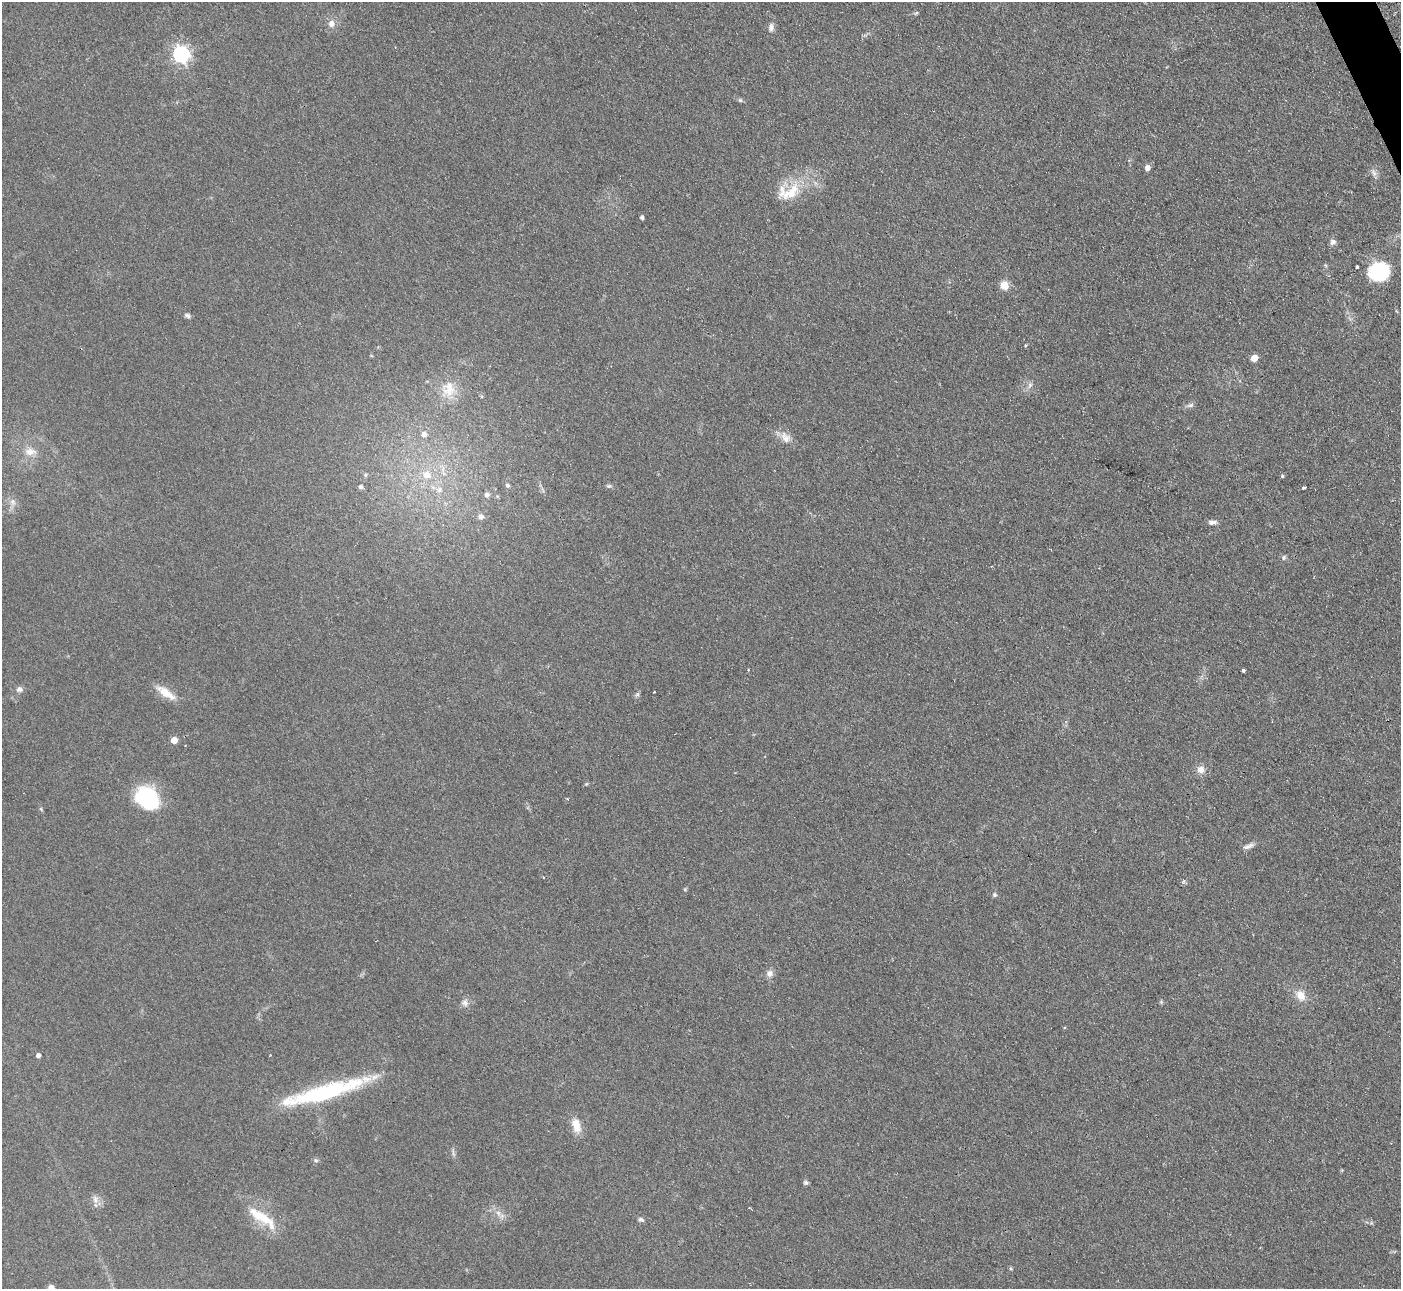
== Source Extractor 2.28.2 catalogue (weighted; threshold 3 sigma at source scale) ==
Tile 10 of 4 x 4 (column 2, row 3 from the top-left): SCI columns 1400-2798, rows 1574-2860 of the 5647 x 5607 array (HDU 1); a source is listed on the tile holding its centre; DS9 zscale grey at full resolution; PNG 1403 x 1291 px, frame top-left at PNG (2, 2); no overlay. Shown black and unused: <1% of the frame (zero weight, under 2 of 3 exposures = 3% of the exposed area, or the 3 px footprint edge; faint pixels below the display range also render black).
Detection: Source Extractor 2.28.2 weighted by HDU 2 'WHT'; one run over the whole footprint, this tile lists its part. Background 0.0882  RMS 0.0083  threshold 0.0373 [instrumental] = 3 sigma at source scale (4.5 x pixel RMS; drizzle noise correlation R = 1.50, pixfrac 1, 0.05/0.05 arcsec/px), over >= 5 px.
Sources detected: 68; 2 inside a brighter object's white glare — not listed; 2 inside a brighter listed object's ellipse — not listed separately; the other 64 listed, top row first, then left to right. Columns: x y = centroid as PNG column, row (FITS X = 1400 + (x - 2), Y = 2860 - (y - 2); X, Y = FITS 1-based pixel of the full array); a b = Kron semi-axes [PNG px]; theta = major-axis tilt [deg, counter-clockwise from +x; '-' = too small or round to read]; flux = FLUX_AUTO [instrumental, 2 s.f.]
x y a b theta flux
916 13 6 4 18 1
331 23 9 8 - 5
771 28 10 7 84 3.4
181 54 7 6 - 250
740 100 6 5 - 1.4
1147 168 7 6 - 3.7
1374 173 10 5 -55 2.8
791 192 35 16 36 26
642 217 4 3 - 2
1333 242 8 7 - 2.9
1357 267 3 3 - 2.2
1381 271 24 16 39 37
1004 285 5 5 - 27
187 316 7 5 -26 2.2
1025 346 4 3 - 0.82
1254 358 5 5 - 12
1030 385 8 6 63 2.7
449 389 24 18 85 18
1190 405 10 5 18 2.4
424 434 7 6 - 3.7
785 438 17 11 -60 7.5
30 452 18 10 0 8.7
365 475 6 5 - 1.1
427 475 10 8 -16 8.7
1282 476 5 4 - 1.2
507 485 5 5 - 1.6
609 486 8 5 -2 1.6
361 487 5 5 - 2.1
1304 488 4 3 - 1.8
439 490 8 8 - 3.9
487 495 6 6 - 2.9
13 502 10 8 -68 4.3
481 517 7 7 - 3.3
1212 522 10 7 5 3.3
1284 557 7 5 74 1.6
1243 670 3 3 - 5.2
19 689 9 8 - 2.9
654 692 3 2 - 0.71
165 693 26 9 -34 13
637 694 7 5 46 1.6
174 740 5 5 - 11
1200 769 10 10 - 5.7
586 784 4 4 - 0.89
148 799 27 23 -46 55
41 809 7 3 -54 0.97
1248 846 16 5 19 3.6
543 877 3 2 - 0.51
1183 882 6 4 21 1.3
995 895 6 6 - 1.7
769 973 9 9 - 4.3
1300 995 14 11 -49 9.6
465 1003 11 9 -77 4
38 1055 4 4 - 3.4
323 1093 94 17 15 93
576 1126 19 10 -76 10
453 1153 14 3 -79 1.8
316 1160 6 5 - 1.5
805 1183 7 6 - 1.7
95 1199 13 8 -83 4.5
498 1213 10 6 -60 3.9
260 1216 38 12 -33 24
640 1220 8 5 -8 2.2
1011 1269 5 3 - 0.88
52 1288 9 7 -45 3.7
Isophote crosses this tile's border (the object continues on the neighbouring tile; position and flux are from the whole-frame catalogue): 1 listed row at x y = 52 1288